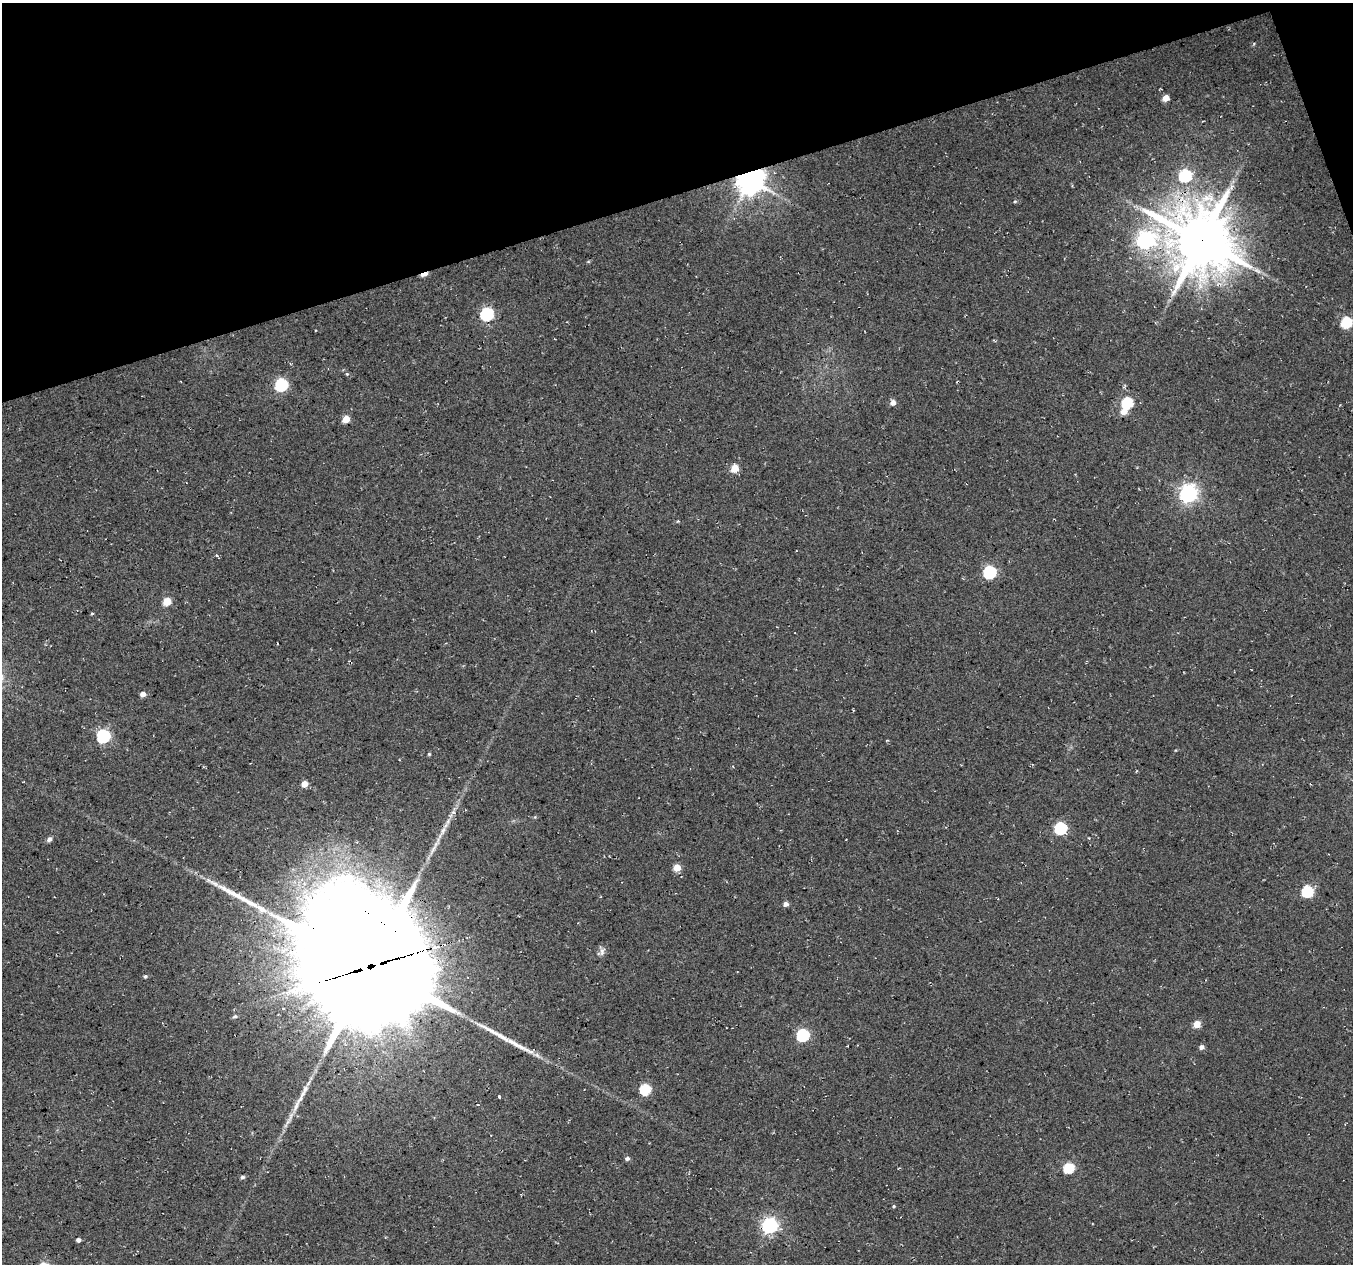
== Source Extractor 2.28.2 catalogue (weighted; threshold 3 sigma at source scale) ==
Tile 3 of 4 x 4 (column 3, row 1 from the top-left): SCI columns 2706-4056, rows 3907-5168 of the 5408 x 5234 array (HDU 1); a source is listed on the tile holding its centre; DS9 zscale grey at full resolution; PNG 1355 x 1266 px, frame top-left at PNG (2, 3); no overlay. Shown black and unused: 16% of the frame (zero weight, under 3 of 4 exposures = <1% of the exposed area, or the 3 px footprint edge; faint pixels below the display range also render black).
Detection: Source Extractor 2.28.2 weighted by HDU 2 'WHT'; one run over the whole footprint, this tile lists its part. Background 0.0276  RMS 0.0063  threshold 0.0285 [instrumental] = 3 sigma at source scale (4.5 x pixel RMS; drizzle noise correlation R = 1.50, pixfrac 1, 0.0396/0.0396 arcsec/px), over >= 5 px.
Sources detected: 50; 5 long thin detections or spike segments (spike, bleed or trail) — not listed; the other 45 listed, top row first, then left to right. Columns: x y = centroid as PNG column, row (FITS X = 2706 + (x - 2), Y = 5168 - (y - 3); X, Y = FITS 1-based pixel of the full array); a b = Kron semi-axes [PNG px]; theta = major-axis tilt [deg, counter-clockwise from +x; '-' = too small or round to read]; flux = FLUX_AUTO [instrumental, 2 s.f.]
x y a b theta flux
1166 98 5 4 - 6.9
1185 175 7 6 - 52
750 180 9 8 - 990
1015 201 5 3 - 0.66
1145 240 8 7 - 220
1201 240 20 19 - 4000
424 274 8 4 21 7.4
487 314 6 6 - 92
1347 322 6 6 - 42
347 374 4 4 - 0.71
281 385 6 6 - 85
893 402 6 5 - 3.6
1127 402 6 6 - 47
1124 411 6 5 - 7.4
346 419 5 5 - 11
734 468 5 5 - 13
1188 493 7 7 - 270
990 572 6 6 - 86
167 601 5 5 - 16
92 613 5 3 - 0.63
143 694 5 4 - 4.4
103 736 6 6 - 110
429 754 4 4 - 0.7
305 784 5 5 - 7.1
1061 828 6 6 - 69
443 831 15 5 72 4.1
49 839 6 5 - 2
677 868 5 5 - 12
1308 891 6 6 - 49
786 904 5 4 - 3.3
602 951 12 7 76 2.7
370 966 50 43 -49 21000
145 976 4 4 - 1.2
235 1016 5 4 - 1
1197 1024 5 5 - 9.8
803 1035 6 6 - 72
1201 1047 5 4 - 2.8
645 1089 6 5 - 44
296 1106 22 5 68 6.2
627 1158 6 5 - 1.7
1069 1168 6 5 - 42
242 1177 5 5 - 1.3
894 1206 4 4 - 0.84
770 1225 6 6 - 190
78 1240 5 4 - 1.5
Overlapping masked pixels (flux is a lower limit): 5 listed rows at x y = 750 180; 1201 240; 424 274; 443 831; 370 966